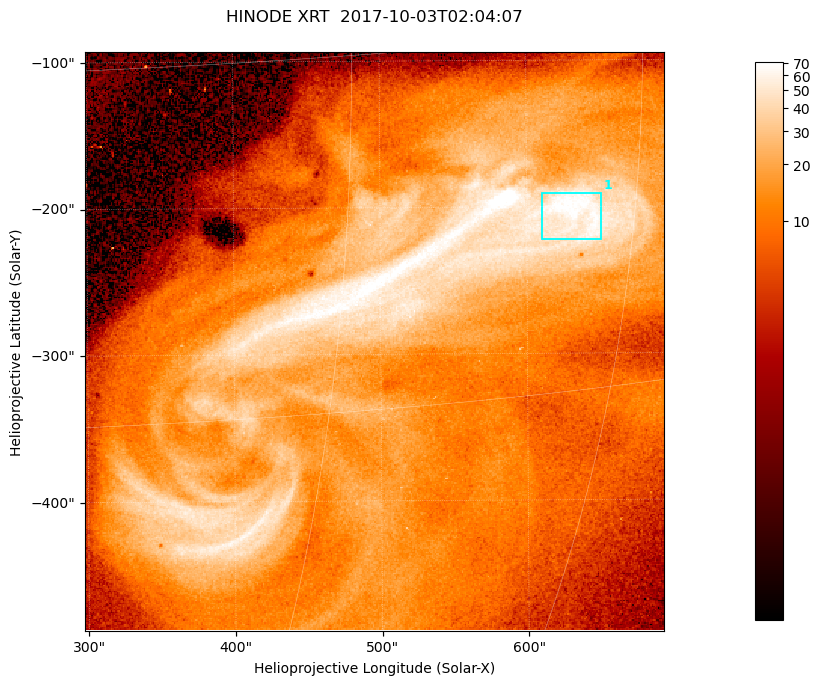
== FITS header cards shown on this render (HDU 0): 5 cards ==
TELESCOP= 'HINODE  '           /
INSTRUME= 'XRT     '           /
DATE_OBS= '2017-10-03T02:04:07.486' /
CTYPE1  = 'Solar-X '           /
CTYPE2  = 'Solar-Y '           /

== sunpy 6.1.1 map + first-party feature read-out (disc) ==
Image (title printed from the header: HINODE XRT  2017-10-03T02:04:07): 384 x 384 px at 1.03 arcsec/px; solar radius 958 arcsec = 932 px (partial field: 5.4% of the solar disc is inside the frame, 100% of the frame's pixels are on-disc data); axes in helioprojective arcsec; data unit not stated in the header (colour bar unlabelled)
Orientation: roll -0.357 deg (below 1 deg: not rotated)
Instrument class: DISC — disc imager (sunpy class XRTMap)
Bright regions (active regions / flare kernels): reference = the on-disc median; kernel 3 px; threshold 5 sigma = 49.1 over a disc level ~11.8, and >= 1.15x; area >= 147 px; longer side >= 5 px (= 5.1 arcsec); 1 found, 1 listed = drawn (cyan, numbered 1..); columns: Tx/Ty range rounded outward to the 5 arcsec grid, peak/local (2 s.f.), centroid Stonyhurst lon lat
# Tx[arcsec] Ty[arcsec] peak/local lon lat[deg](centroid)
1 610..655 -225..-190 6.3 +42 -7